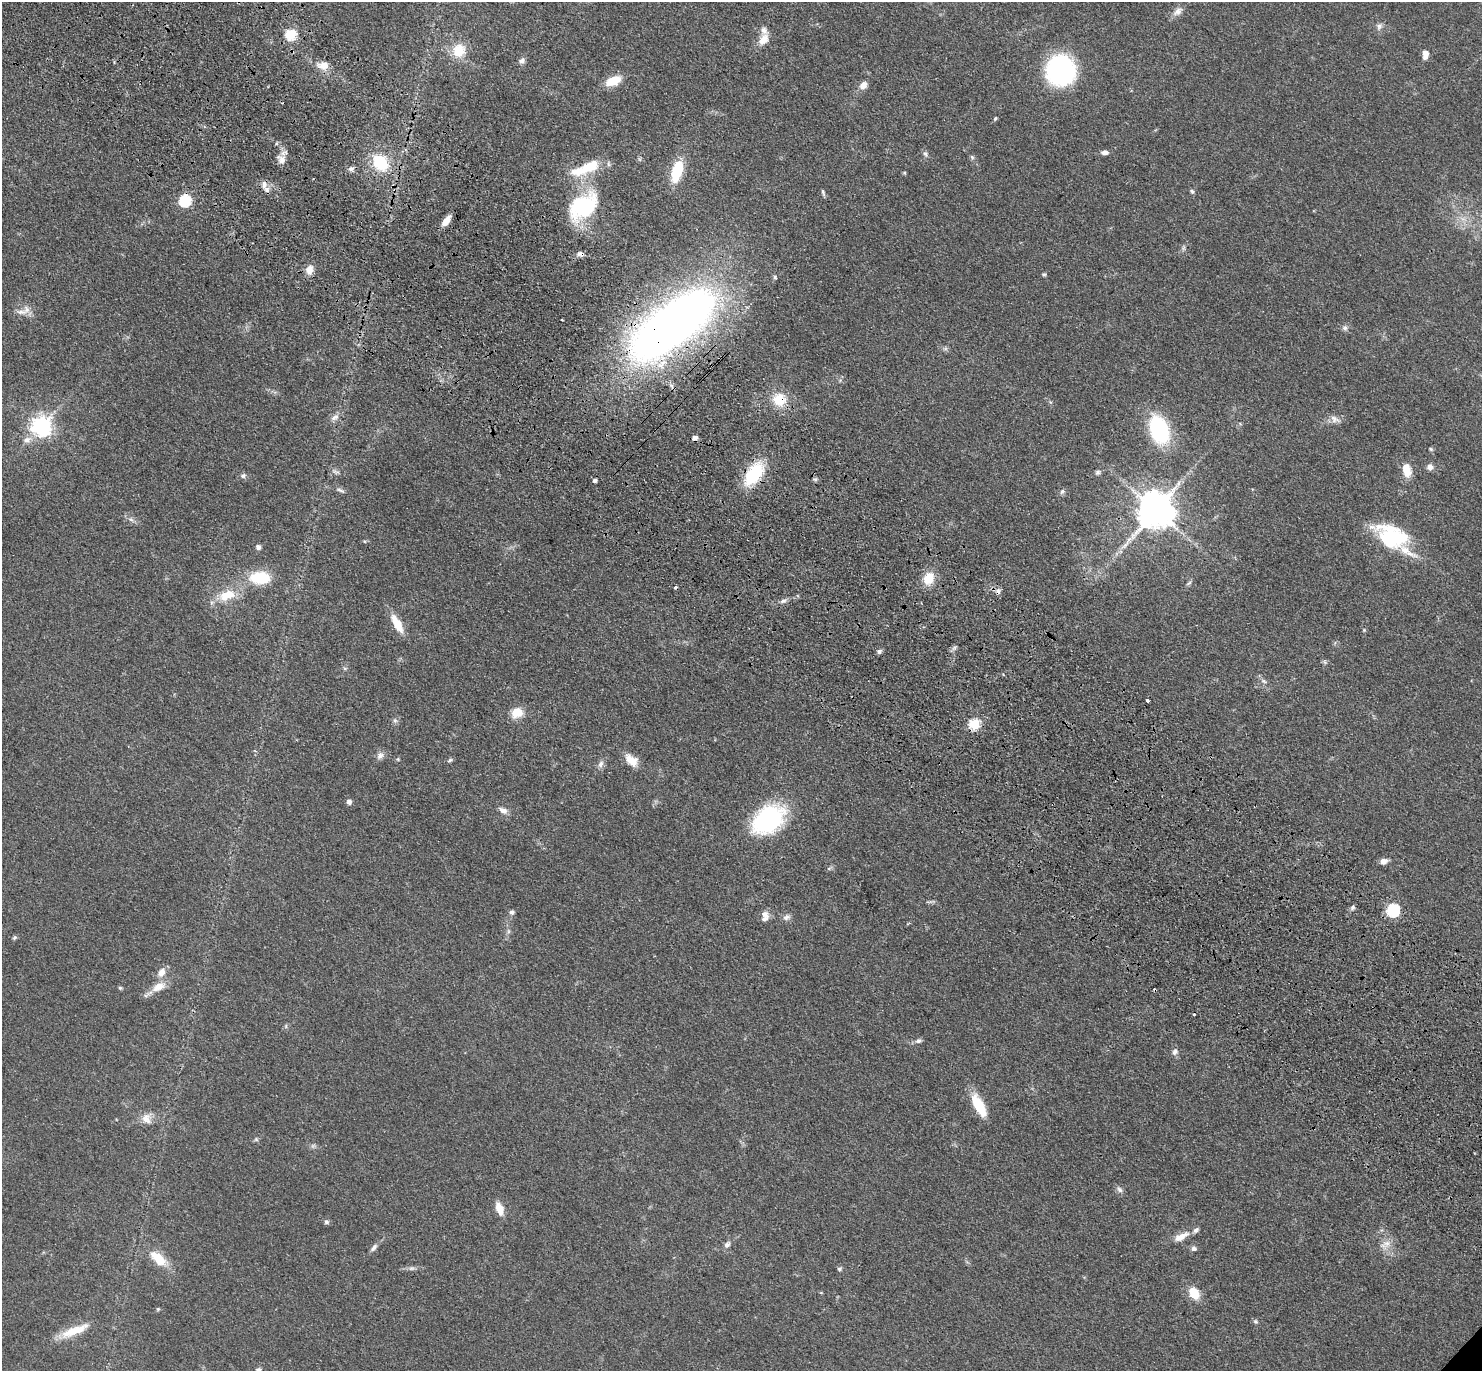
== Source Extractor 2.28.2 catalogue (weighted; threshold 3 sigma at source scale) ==
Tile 11 of 4 x 4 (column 3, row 3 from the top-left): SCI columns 3047-4526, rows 1616-2984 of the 6091 x 6109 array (HDU 1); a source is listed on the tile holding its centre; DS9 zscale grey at full resolution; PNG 1484 x 1373 px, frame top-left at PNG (2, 2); no overlay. Shown black and unused: <1% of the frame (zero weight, under 3 of 4 exposures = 6% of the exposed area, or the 3 px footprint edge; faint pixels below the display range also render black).
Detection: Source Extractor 2.28.2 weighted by HDU 2 'WHT'; one run over the whole footprint, this tile lists its part. Background 0.0386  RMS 0.0045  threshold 0.0203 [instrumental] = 3 sigma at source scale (4.5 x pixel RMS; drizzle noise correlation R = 1.50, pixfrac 1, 0.05/0.05 arcsec/px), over >= 5 px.
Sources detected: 124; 1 too faint to see at this stretch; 5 cosmic-ray / hot-pixel residue — not listed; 6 inside a brighter listed object's ellipse — not listed separately; the other 112 listed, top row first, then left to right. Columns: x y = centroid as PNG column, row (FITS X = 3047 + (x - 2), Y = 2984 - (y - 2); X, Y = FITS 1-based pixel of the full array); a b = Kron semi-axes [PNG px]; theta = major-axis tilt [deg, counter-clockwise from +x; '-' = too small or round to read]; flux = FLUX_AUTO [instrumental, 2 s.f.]
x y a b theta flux
1178 11 15 8 39 2.9
1379 26 9 7 64 1.5
291 34 6 5 - 34
764 40 17 10 55 4.7
459 50 14 13 - 11
1425 54 10 6 86 2.8
522 61 8 7 - 1.7
323 65 13 9 14 4.7
1061 70 18 17 - 110
613 81 14 8 22 9.9
863 85 9 7 49 3.2
995 118 5 4 - 0.64
1105 152 9 5 1 1.7
925 154 8 5 -53 1.2
972 157 6 5 - 0.79
281 159 13 9 -48 3.1
380 162 17 13 -54 20
586 168 37 11 22 17
351 169 8 7 - 1.5
677 171 22 10 72 18
904 173 6 3 19 0.43
264 185 12 6 86 2.1
1192 191 6 5 - 0.78
823 193 10 3 -71 0.8
185 200 6 5 - 50
583 206 27 18 44 46
446 221 11 6 52 5.4
1183 248 7 4 89 0.86
580 254 9 6 -8 1.8
309 270 11 8 76 4.2
1044 274 5 4 - 0.66
21 312 19 6 -1 3.3
673 325 65 25 37 550
1345 328 8 7 - 1.4
945 349 7 4 18 0.78
779 399 14 13 - 11
1050 402 6 4 -70 0.55
335 417 12 7 34 2.2
1335 419 16 8 -24 2.8
41 426 7 7 - 260
1159 430 23 15 -72 49
27 440 12 9 24 3
1431 449 5 4 - 0.61
1430 467 7 7 - 2.2
1406 470 17 10 -77 6.7
335 472 11 5 -19 1.3
1098 472 7 6 - 1
754 473 26 14 54 24
243 476 7 6 - 1.2
815 479 6 4 -1 0.82
595 480 4 4 - 1.5
341 490 12 4 -26 1.2
1062 491 7 5 50 1.1
1155 510 10 10 - 1300
131 519 7 4 -3 1
1396 538 39 24 -41 31
258 547 6 5 - 1.5
260 578 21 13 -1 17
928 579 13 11 68 8.8
1189 583 9 4 36 0.78
227 595 23 12 21 11
783 601 8 5 10 1.4
397 624 21 8 -61 8.9
1364 630 4 4 - 0.44
879 651 7 6 - 1.1
345 669 6 4 0 0.66
1264 681 9 5 -27 1.2
1147 700 3 3 - 3
517 713 14 12 24 6.3
395 720 6 6 - 1
974 724 6 5 - 35
380 755 11 8 40 2.1
398 759 5 4 - 0.51
450 760 8 4 35 0.76
631 760 15 9 -38 6.8
601 764 10 7 66 1.8
349 802 5 5 - 1.7
503 810 12 7 -27 2.3
768 820 30 20 39 65
1384 861 8 6 26 2.6
829 868 6 4 1 0.73
1353 908 6 5 - 0.97
1393 910 6 6 - 61
512 912 7 6 - 1.1
765 914 11 8 -40 2.6
786 917 11 7 22 1.7
508 931 7 4 -72 0.82
14 937 6 5 - 0.73
161 972 12 8 55 3.7
158 987 20 10 28 5.4
120 988 5 5 - 0.58
918 1041 8 6 20 1.4
1175 1052 9 7 64 1.6
979 1106 23 9 -62 16
146 1118 14 13 - 4.4
256 1139 6 5 - 0.71
1119 1189 10 6 -51 1.5
499 1209 12 7 -71 6.3
326 1222 7 6 - 0.98
1181 1237 19 8 27 5.1
1386 1243 10 7 -18 2.7
727 1245 9 6 49 1.7
374 1248 12 6 48 1.6
1194 1248 7 7 - 1.4
158 1258 22 11 -41 11
411 1268 9 4 8 1.2
839 1269 6 5 - 0.75
1194 1293 13 9 -59 8.6
158 1309 5 4 - 0.54
1255 1321 6 6 - 0.78
74 1331 38 10 22 10
258 1370 6 5 - 1.4
Overlapping masked pixels (flux is a lower limit): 5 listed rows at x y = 580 254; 673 325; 779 399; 754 473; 974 724
Isophote crosses this tile's border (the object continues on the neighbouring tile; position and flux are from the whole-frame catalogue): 1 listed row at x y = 258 1370